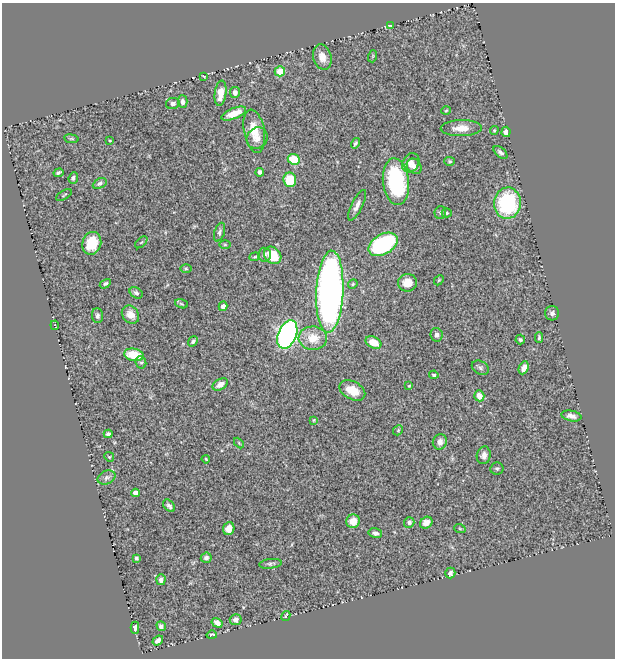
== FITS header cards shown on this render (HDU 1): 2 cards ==
NAXIS1  =                  613
NAXIS2  =                  656

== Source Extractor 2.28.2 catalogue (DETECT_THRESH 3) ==
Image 613 x 656 px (HDU 1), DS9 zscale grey, 1 PNG px = 1 image px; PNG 617 x 660 px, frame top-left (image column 1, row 656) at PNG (2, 3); each listed source drawn as its Kron ellipse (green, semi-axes under 4 px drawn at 4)
Background 0.636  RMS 0.018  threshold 0.0543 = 3 sigma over >= 5 px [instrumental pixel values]
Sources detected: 103; all 103 listed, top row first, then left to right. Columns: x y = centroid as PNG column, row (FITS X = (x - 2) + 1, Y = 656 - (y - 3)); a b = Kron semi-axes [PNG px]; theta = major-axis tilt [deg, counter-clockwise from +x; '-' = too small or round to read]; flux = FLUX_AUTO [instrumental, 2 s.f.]
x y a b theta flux
390 25 3 2 - 0.94
373 56 6 3 72 1.4
322 57 13 9 -73 10
280 71 5 5 - 19
204 76 3 2 - 1.1
221 93 12 5 82 16
235 93 5 5 - 4.6
183 102 6 5 - 4.9
173 103 7 5 12 3.9
446 111 4 3 - 1
234 114 13 5 23 14
461 128 20 8 1 16
494 130 4 3 - 1.3
254 131 22 10 -80 21
506 132 5 4 - 5.3
257 138 11 10 - 8.5
71 139 7 3 -8 1.4
110 141 3 2 - 1
356 143 5 4 - 2.2
500 152 8 4 -41 3.6
294 159 6 5 - 40
450 161 5 4 - 1.6
411 163 10 8 58 7.5
414 166 8 7 - 6.4
260 172 4 3 - 3.5
58 173 5 3 - 2.1
73 178 5 4 - 3
290 180 7 6 - 38
396 182 23 13 -83 130
100 183 7 4 26 2.9
64 195 9 2 31 0.94
507 203 15 13 86 110
357 205 17 5 64 7.2
440 212 6 6 - 2.3
447 213 5 4 - 2
219 232 10 5 72 3.3
141 242 7 3 44 1.2
92 243 11 9 73 26
383 244 16 10 29 140
225 245 6 4 -1 1.3
264 255 7 6 - 3.8
273 255 9 7 -46 34
255 257 5 4 - 1.5
186 269 6 4 -1 1.8
439 280 5 4 - 1.5
407 283 9 9 - 14
105 284 6 4 30 2.1
353 284 5 4 - 1.5
330 292 41 13 87 700
136 293 7 5 -33 3.2
181 304 7 4 -19 1.6
223 306 5 4 - 4.7
552 313 7 7 - 3.5
130 315 10 8 -50 11
97 316 7 5 -87 3
55 325 5 2 - 1.1
287 334 15 9 68 390
437 335 7 6 - 3.8
539 337 5 3 - 2
313 338 14 12 -3 20
520 339 5 4 - 2.3
193 341 5 4 - 2.9
373 342 8 5 -24 19
134 355 10 6 -11 34
141 362 6 5 - 2.5
480 368 9 6 -27 2.9
524 368 7 4 65 7.9
434 375 4 3 - 1.9
220 384 8 5 29 7.3
409 386 3 3 - 0.89
352 390 14 9 -28 20
479 396 5 5 - 10
571 416 10 5 -11 4.9
314 420 4 4 - 1.1
398 430 5 4 - 1.5
108 434 4 4 - 3.4
440 442 8 7 - 7.2
239 443 6 3 -46 1.3
484 455 9 7 79 5.9
109 457 5 4 - 1.3
206 459 4 3 - 1.3
497 468 6 6 - 2.8
106 477 9 6 25 3.7
135 493 4 4 - 8.9
169 506 7 5 -48 3.2
353 521 7 6 - 14
409 522 5 5 - 3.4
426 523 7 5 36 7.3
229 529 6 5 - 11
460 529 6 3 -20 1.3
375 533 7 5 -13 4.7
136 558 4 3 - 2
206 558 5 5 - 3.7
271 564 11 5 6 3
450 573 5 5 - 2.9
161 580 5 4 - 5.5
286 616 5 3 - 6.4
236 620 6 5 - 4.6
217 623 6 4 -30 6.8
161 626 5 4 - 4.4
135 628 6 4 89 5.8
212 635 5 2 - 2.1
158 640 6 4 38 4.4